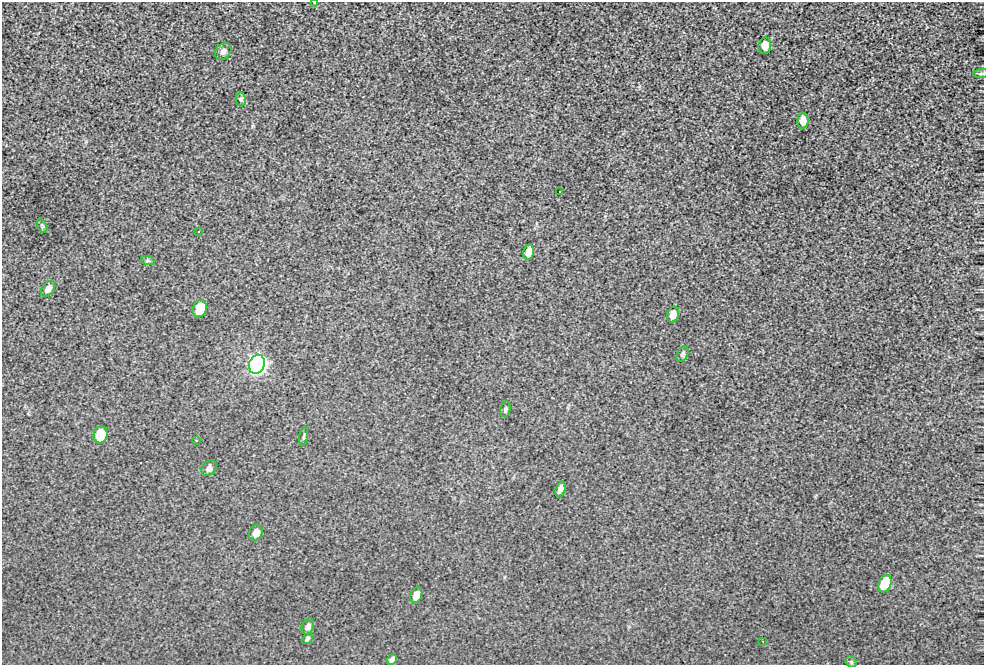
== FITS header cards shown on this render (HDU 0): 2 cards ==
NAXIS1  =                  982 / Axis length
NAXIS2  =                  663 / Axis length

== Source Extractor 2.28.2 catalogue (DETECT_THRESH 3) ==
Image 982 x 663 px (HDU 0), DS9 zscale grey, 1 PNG px = 1 image px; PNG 986 x 667 px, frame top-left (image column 1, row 663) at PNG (2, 2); each listed source drawn as its Kron ellipse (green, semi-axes under 4 px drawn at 4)
Background 270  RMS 6.7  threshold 20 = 3 sigma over >= 5 px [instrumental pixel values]
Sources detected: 30; all 30 listed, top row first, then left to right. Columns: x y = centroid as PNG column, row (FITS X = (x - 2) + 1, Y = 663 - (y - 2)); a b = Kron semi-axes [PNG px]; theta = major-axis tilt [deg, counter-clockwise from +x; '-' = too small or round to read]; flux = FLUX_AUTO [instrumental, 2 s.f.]
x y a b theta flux
314 2 2 2 - 360
765 45 8 6 83 4100
223 51 9 7 49 1700
981 74 8 3 5 610
241 100 7 5 -79 830
803 121 8 5 86 4000
560 191 3 2 - 380
42 226 7 4 -65 650
199 231 2 2 - 250
528 252 7 5 79 3600
148 261 7 4 -18 730
48 289 9 6 51 2100
200 309 9 7 69 16000
673 315 8 6 71 3500
682 354 9 5 64 1000
257 364 10 8 71 660000
505 409 8 5 77 940
100 435 8 7 - 19000
304 436 10 3 81 750
196 440 4 3 - 320
209 468 8 7 - 1700
560 489 8 5 71 2200
256 533 8 6 63 3300
885 584 9 6 67 32000
416 595 8 5 66 5000
308 626 8 6 68 1600
307 639 6 4 51 760
763 641 2 2 - 250
392 660 6 4 56 1400
851 662 6 5 - 780
At the frame edge (FLAGS 8, measured only in part): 2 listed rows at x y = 314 2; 981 74